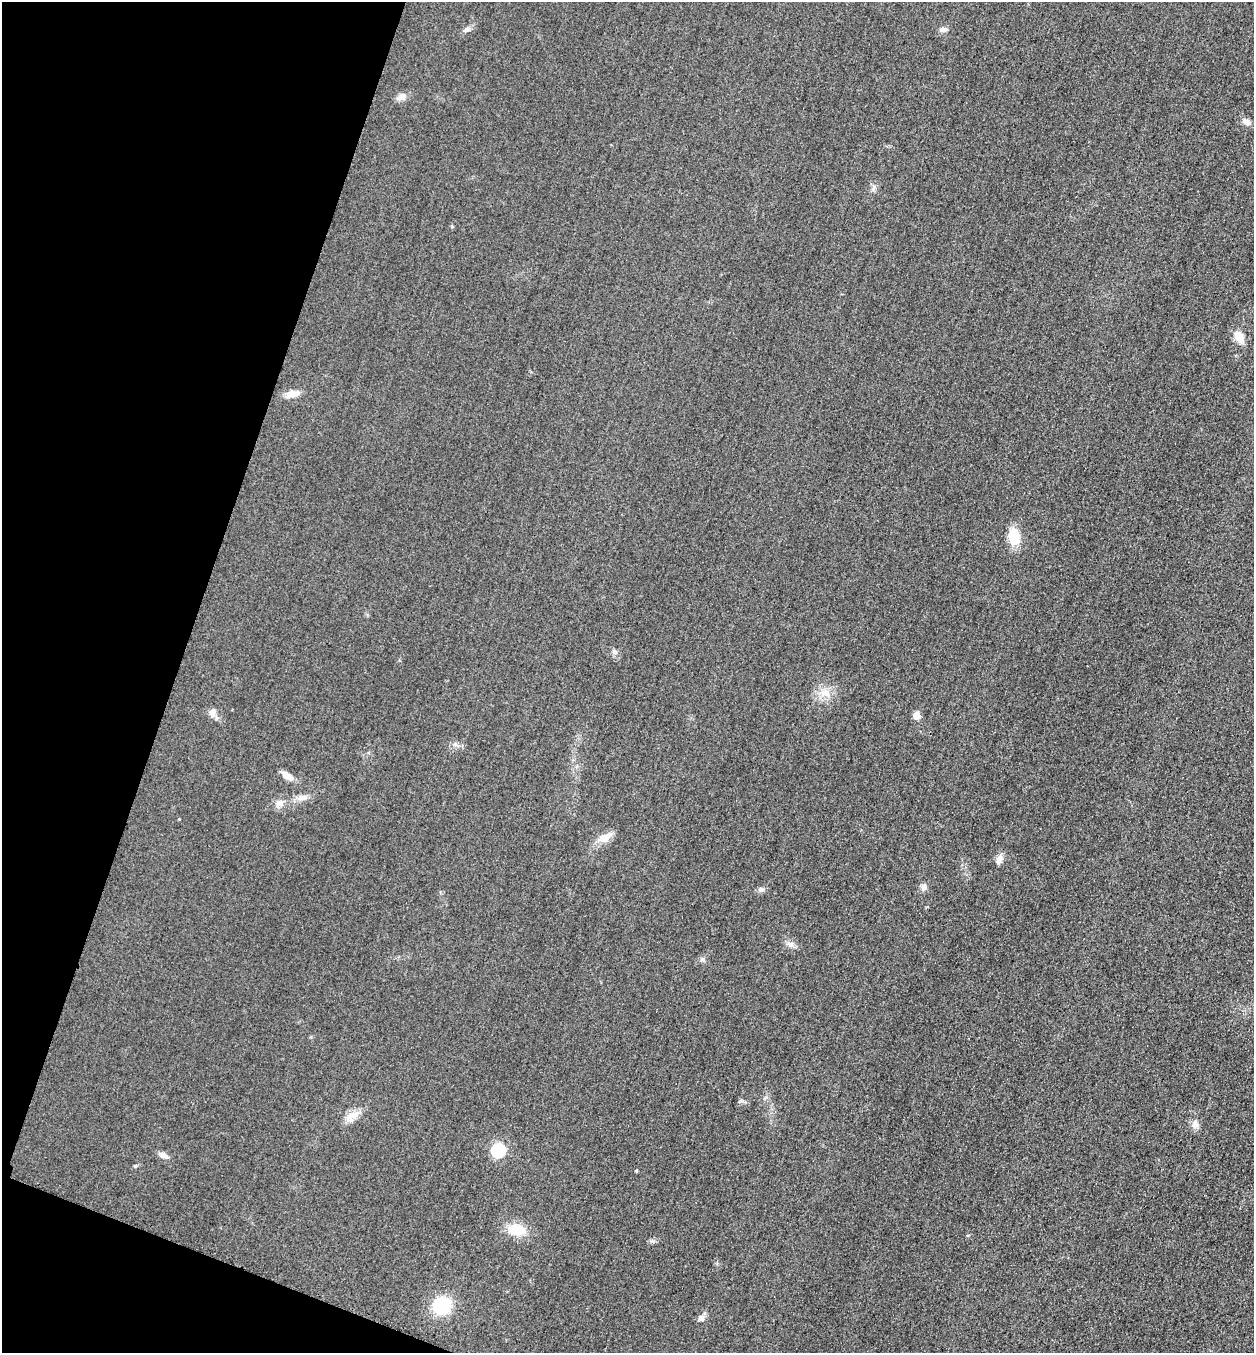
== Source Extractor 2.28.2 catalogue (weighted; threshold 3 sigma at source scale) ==
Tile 9 of 4 x 4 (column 1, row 3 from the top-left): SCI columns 164-1415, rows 1374-2724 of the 5463 x 5449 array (HDU 1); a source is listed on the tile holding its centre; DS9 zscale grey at full resolution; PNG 1256 x 1355 px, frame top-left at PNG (2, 2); no overlay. Shown black and unused: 17% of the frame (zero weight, under 3 of 4 exposures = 3% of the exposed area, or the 3 px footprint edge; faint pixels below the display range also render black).
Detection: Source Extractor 2.28.2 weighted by HDU 2 'WHT'; one run over the whole footprint, this tile lists its part. Background 0.0773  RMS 0.017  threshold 0.0764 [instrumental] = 3 sigma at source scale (4.5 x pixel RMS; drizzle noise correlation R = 1.50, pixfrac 1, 0.05/0.05 arcsec/px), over >= 5 px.
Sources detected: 27; all 27 listed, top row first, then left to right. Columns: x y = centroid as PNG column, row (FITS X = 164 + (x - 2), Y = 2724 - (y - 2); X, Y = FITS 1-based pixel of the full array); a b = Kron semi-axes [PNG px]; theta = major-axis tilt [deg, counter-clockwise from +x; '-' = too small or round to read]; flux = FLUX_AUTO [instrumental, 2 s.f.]
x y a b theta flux
467 29 8 6 29 4.8
943 29 8 6 -3 6.8
401 97 13 8 27 11
1246 122 12 7 -31 7.9
1239 336 17 10 -57 18
292 394 17 9 14 14
1014 537 16 11 -84 40
824 693 15 8 4 16
213 712 11 9 49 8
916 715 5 5 - 32
455 744 6 4 89 3.4
287 776 17 7 -31 13
303 797 15 5 11 9.3
279 803 11 9 -31 9.6
604 838 14 9 24 21
999 860 12 8 70 9.3
923 887 9 7 -88 6.7
761 889 7 7 - 4.4
790 944 10 8 -26 7.7
353 1116 20 10 32 18
1195 1124 13 8 82 9.6
498 1150 7 6 - 210
163 1155 12 6 -22 8.7
636 1170 4 4 - 1.6
516 1230 18 12 -10 40
441 1305 17 15 23 75
701 1318 9 8 - 7
Unlisted compact peaks at least as high as the median listed source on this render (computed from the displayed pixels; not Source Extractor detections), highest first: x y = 702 959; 614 652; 135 1166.